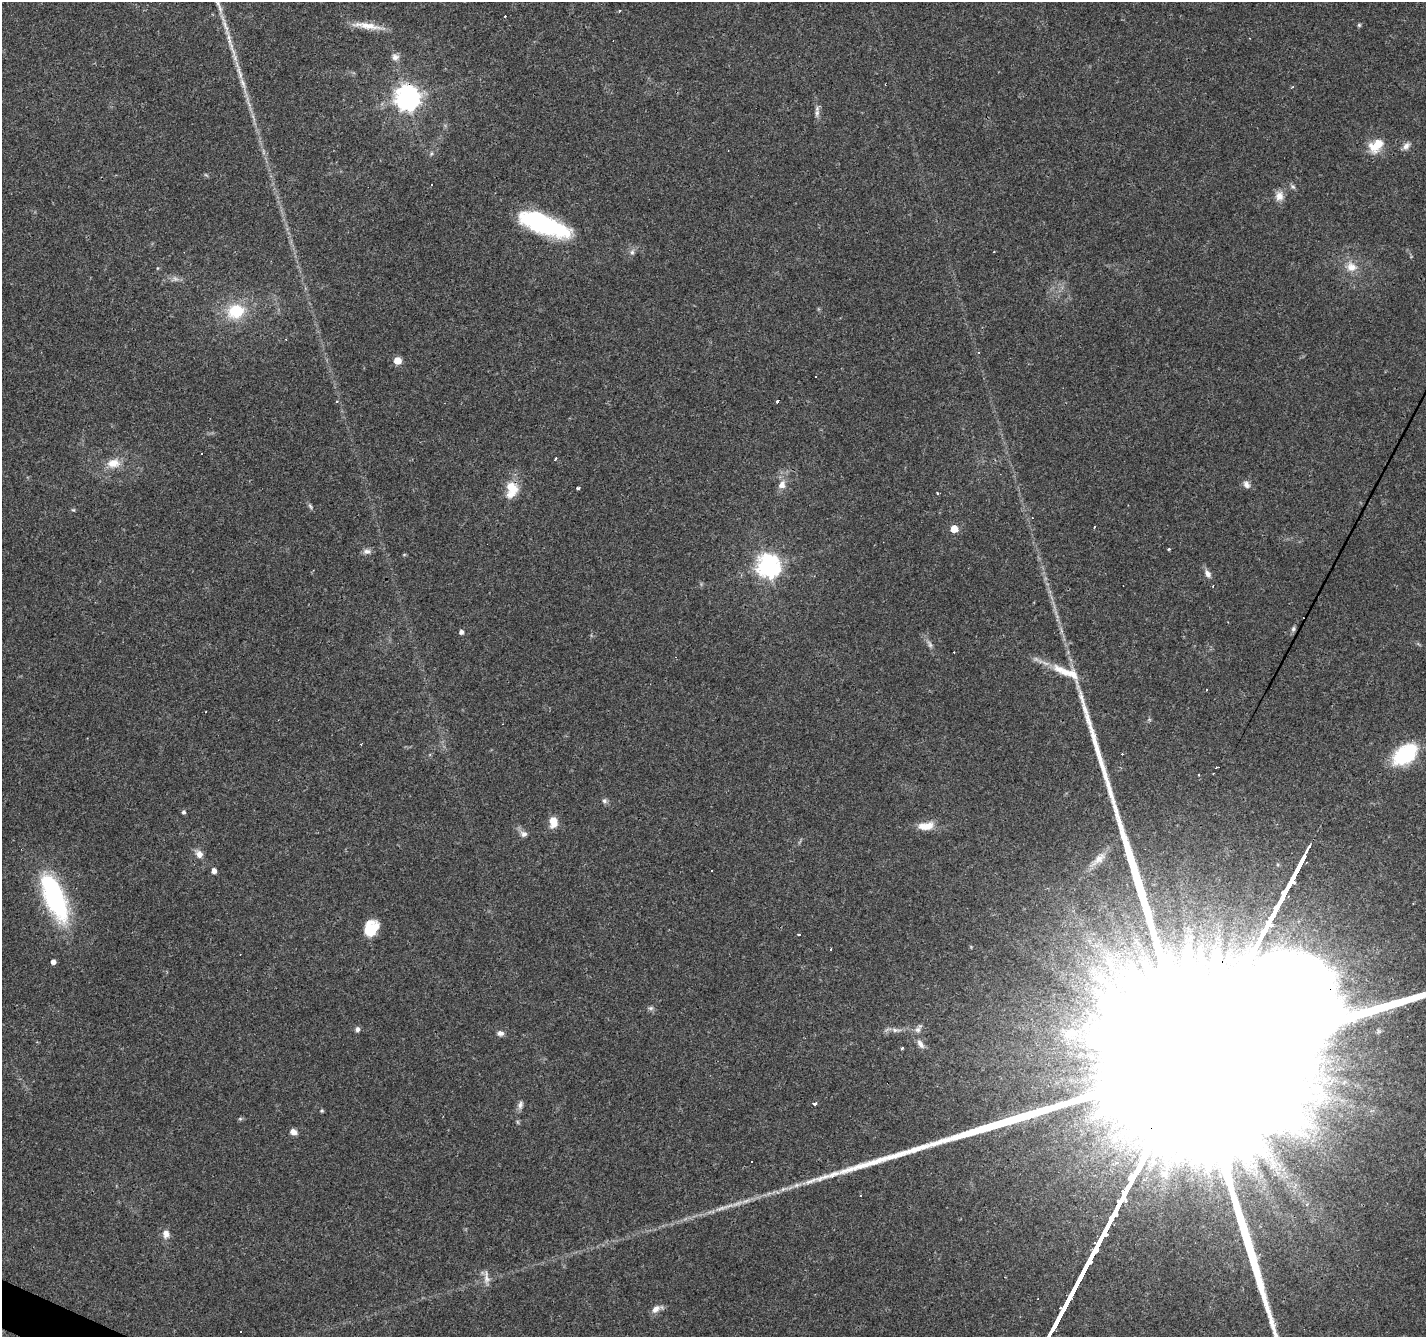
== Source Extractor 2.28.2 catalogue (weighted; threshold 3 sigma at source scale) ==
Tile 7 of 4 x 4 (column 3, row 2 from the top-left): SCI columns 2849-4272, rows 2872-4206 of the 5699 x 5807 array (HDU 1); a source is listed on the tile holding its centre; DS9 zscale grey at full resolution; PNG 1428 x 1339 px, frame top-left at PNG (2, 2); no overlay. Shown black and unused: <1% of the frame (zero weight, under 3 of 4 exposures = <1% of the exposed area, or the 3 px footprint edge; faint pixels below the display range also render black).
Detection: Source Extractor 2.28.2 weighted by HDU 2 'WHT'; one run over the whole footprint, this tile lists its part. Background 0.052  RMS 0.0037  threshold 0.0165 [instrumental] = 3 sigma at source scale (4.5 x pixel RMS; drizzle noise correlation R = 1.50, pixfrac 1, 0.0396/0.0396 arcsec/px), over >= 5 px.
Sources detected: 111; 2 too faint to see at this stretch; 2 inside a brighter object's white glare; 18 cosmic-ray / hot-pixel residue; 2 long thin detections or spike segments (spike, bleed or trail) — not listed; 4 inside a brighter listed object's ellipse — not listed separately; the other 83 listed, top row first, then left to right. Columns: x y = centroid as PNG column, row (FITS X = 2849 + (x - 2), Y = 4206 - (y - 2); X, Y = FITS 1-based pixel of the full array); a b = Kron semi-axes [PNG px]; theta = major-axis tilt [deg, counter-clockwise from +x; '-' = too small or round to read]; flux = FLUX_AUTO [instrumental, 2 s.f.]
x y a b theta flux
1359 25 5 5 - 0.5
367 26 43 8 -8 6.3
230 43 35 5 -74 5.6
395 57 10 10 - 2
407 98 8 8 - 350
817 113 13 6 86 1.6
1376 146 21 14 40 7.6
1406 146 12 8 49 1.8
431 154 6 4 71 0.53
1293 186 8 5 -48 0.84
1279 196 12 10 81 3.2
547 226 49 20 -16 37
632 252 7 6 - 1.1
1351 267 15 12 -26 4.5
236 311 20 16 17 14
286 339 3 2 - 0.55
979 352 3 3 - 0.3
397 360 5 5 - 7.7
778 401 4 3 - 2.2
202 453 3 2 - 0.26
555 458 3 3 - 0.84
113 463 18 12 7 5.2
1246 484 11 7 -57 1.7
782 485 11 8 62 3
578 488 3 3 - 0.86
512 489 19 13 86 9.2
938 493 3 3 - 0.73
310 506 9 4 -47 0.79
73 510 6 4 -40 0.45
1094 527 4 2 - 0.34
954 529 5 5 - 7.8
1168 549 4 3 - 0.41
367 551 11 7 -1 1.6
404 555 6 3 19 0.37
768 566 8 8 - 280
1208 574 11 7 -57 2
1293 629 7 5 78 0.75
461 632 5 5 - 1.3
930 644 11 6 -65 1.4
1063 671 35 12 -27 8.7
206 712 3 2 - 0.37
361 744 3 2 - 0.27
1405 754 27 17 38 27
1199 774 3 3 - 0.51
605 801 8 7 - 0.97
183 812 5 4 - 0.83
553 822 12 8 90 5.1
926 826 21 10 7 5.6
524 834 10 8 -12 1.7
199 854 10 9 - 2.5
1099 859 25 10 43 4.6
214 871 5 4 - 2.1
711 871 3 2 - 0.38
54 898 58 22 -68 52
371 928 15 12 53 11
799 934 3 3 - 0.81
831 949 3 2 - 0.45
53 962 4 4 - 1.8
1109 963 12 7 -72 3.3
1096 978 24 7 -37 5.8
651 1008 7 6 - 0.85
918 1028 16 7 59 1.8
357 1029 7 5 82 1.1
896 1030 16 6 -5 2.1
500 1033 9 6 -1 1.4
1070 1033 22 13 23 8.2
920 1044 15 7 -55 2.2
902 1048 3 2 - 0.8
815 1104 4 3 - 2.1
520 1105 11 6 74 1.4
321 1111 5 4 - 0.54
240 1119 6 4 0 0.52
518 1122 6 4 -71 0.5
293 1132 8 6 -23 2.1
751 1162 2 2 - 0.27
811 1181 30 6 22 5
769 1193 7 4 19 0.87
861 1196 3 3 - 0.84
746 1201 16 5 19 2.3
721 1208 16 5 16 2.2
166 1234 11 9 -78 2.5
486 1277 20 7 -83 2.3
656 1309 13 8 37 2.4
Overlapping masked pixels (flux is a lower limit): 2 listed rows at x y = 407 98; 512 489